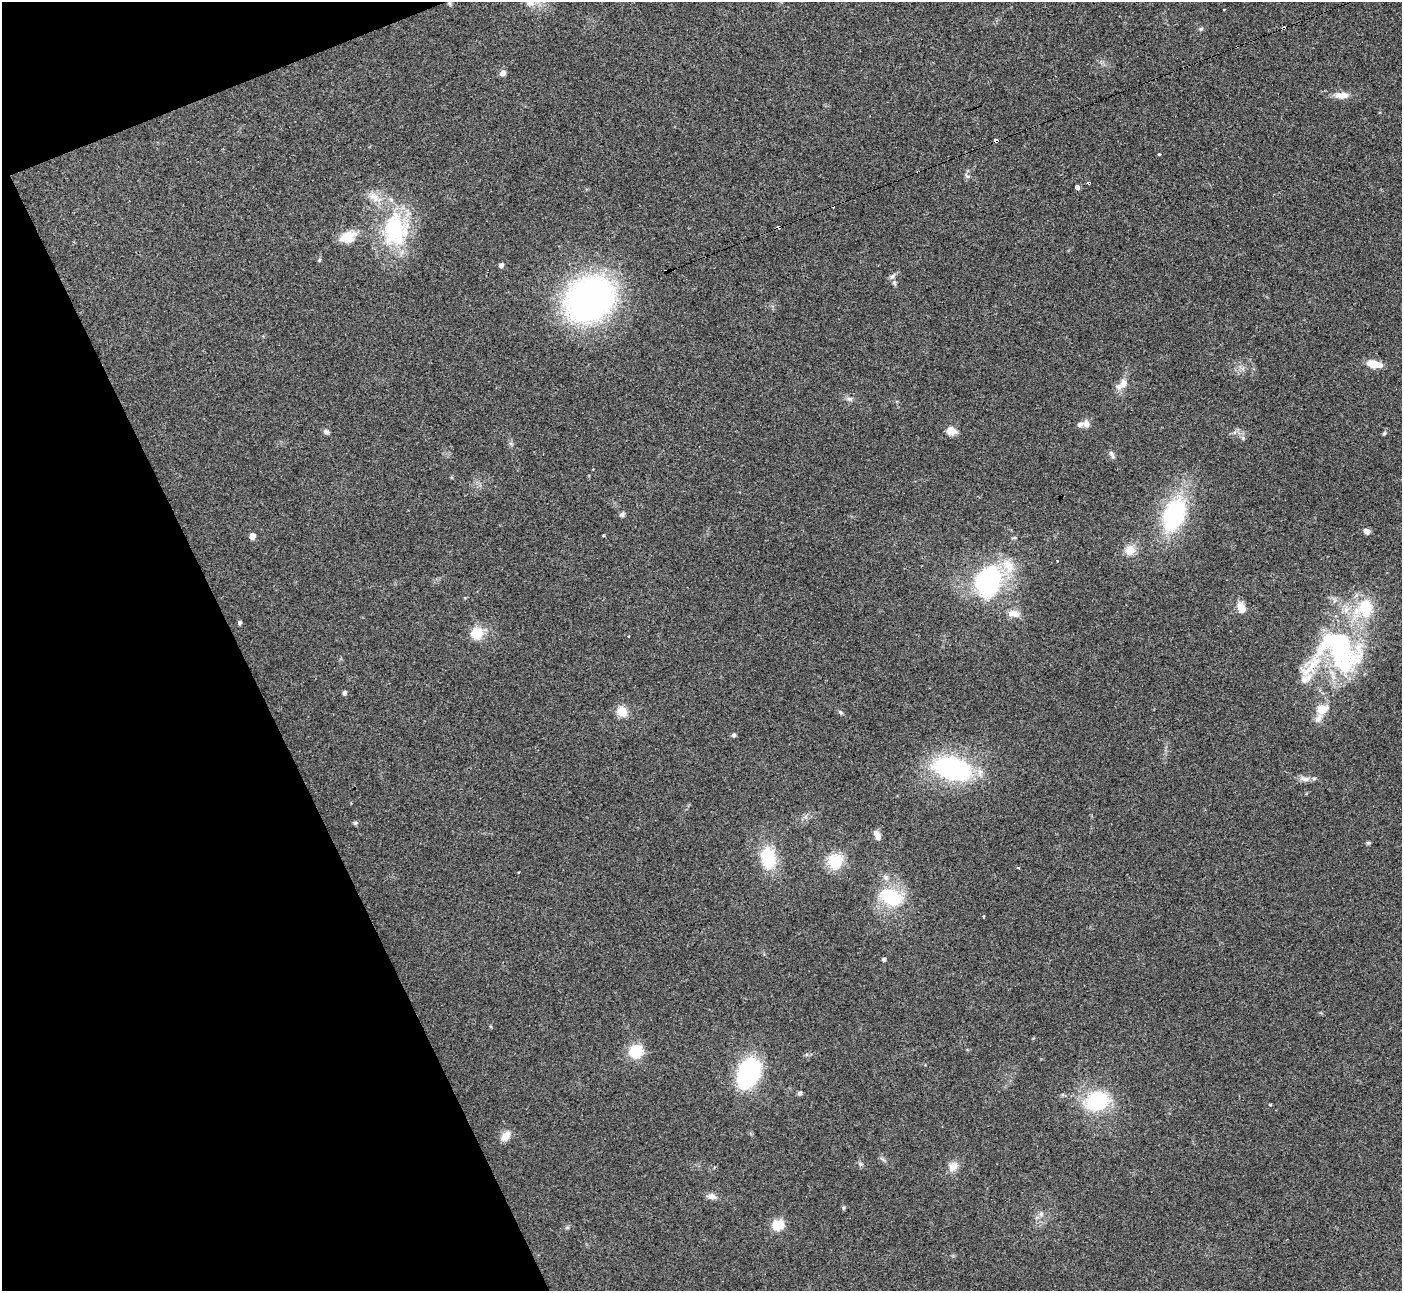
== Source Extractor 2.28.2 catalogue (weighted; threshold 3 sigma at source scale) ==
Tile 5 of 4 x 4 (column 1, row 2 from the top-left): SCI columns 2-1401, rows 2728-4016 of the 5600 x 5588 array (HDU 1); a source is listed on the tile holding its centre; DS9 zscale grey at full resolution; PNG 1404 x 1293 px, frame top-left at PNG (2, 2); no overlay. Shown black and unused: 19% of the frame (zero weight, under 3 of 4 exposures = <1% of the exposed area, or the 3 px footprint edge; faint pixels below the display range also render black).
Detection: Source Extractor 2.28.2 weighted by HDU 2 'WHT'; one run over the whole footprint, this tile lists its part. Background 0.0513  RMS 0.0052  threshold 0.0234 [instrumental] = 3 sigma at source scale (4.5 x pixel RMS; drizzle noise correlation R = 1.50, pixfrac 1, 0.05/0.05 arcsec/px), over >= 5 px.
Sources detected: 79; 1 inside a brighter object's white glare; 4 cosmic-ray / hot-pixel residue — not listed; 4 inside a brighter listed object's ellipse — not listed separately; the other 70 listed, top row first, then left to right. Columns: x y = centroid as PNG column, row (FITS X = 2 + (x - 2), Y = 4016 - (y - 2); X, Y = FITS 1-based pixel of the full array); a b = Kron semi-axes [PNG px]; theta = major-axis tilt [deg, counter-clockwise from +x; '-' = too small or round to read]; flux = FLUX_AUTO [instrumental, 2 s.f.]
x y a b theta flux
450 3 6 5 - 0.9
1223 10 3 3 - 0.65
1201 29 6 5 - 0.81
503 73 7 6 - 2.6
1342 95 19 8 0 4.9
996 140 4 3 - 31
1160 154 3 3 - 0.97
968 176 8 4 -26 1.1
1089 183 3 2 - 1.2
1077 187 4 4 - 6.4
395 230 46 34 88 50
348 237 23 14 20 8.8
501 265 4 4 - 2.1
892 276 8 6 50 1.4
894 283 8 5 -69 1.1
589 299 39 33 35 200
1374 364 16 7 -13 8.2
1122 384 18 9 39 5
849 399 10 5 -5 1.6
1086 424 10 9 - 2.5
951 431 12 10 -19 4.5
326 432 7 6 - 1.5
1384 433 6 4 62 0.78
1243 438 5 5 - 0.86
1112 454 11 5 -62 1.6
622 514 7 6 - 1.2
1174 515 36 21 68 58
1366 531 7 6 - 2.8
252 536 5 4 - 4.4
603 536 5 3 - 0.47
1014 538 6 4 18 0.67
1130 550 14 13 - 6
1057 561 3 2 - 0.37
988 580 31 25 72 71
1241 607 11 8 -71 5.9
1365 608 27 24 48 25
1014 613 15 9 -10 4.6
240 622 4 4 - 1.1
477 633 17 15 57 9.3
628 636 3 3 - 0.4
1341 651 52 41 -14 77
1306 679 85 20 67 26
344 693 5 4 - 1.4
1322 710 8 5 64 29
622 711 13 11 -58 6.4
840 712 7 4 -37 0.88
734 735 6 5 - 1
952 769 34 19 -17 88
1305 779 17 7 -5 3.1
355 823 7 5 14 1
877 835 12 6 -62 2.8
1368 843 6 5 - 0.7
768 858 22 15 -83 24
835 861 20 17 65 13
1018 867 3 3 - 2
518 872 3 2 - 0.58
891 897 27 18 -28 27
884 959 4 4 - 1.1
636 1051 11 10 - 19
748 1073 24 15 67 78
800 1093 6 6 - 1.2
1098 1101 28 23 19 34
1270 1104 3 3 - 0.99
506 1136 15 9 55 4.3
861 1164 6 4 19 0.77
953 1166 13 11 45 4.5
712 1196 14 7 -10 2.7
843 1208 6 4 89 0.71
1041 1214 8 6 -89 1.8
778 1225 13 11 22 8.4
Overlapping masked pixels (flux is a lower limit): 3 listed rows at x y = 450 3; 996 140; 1089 183